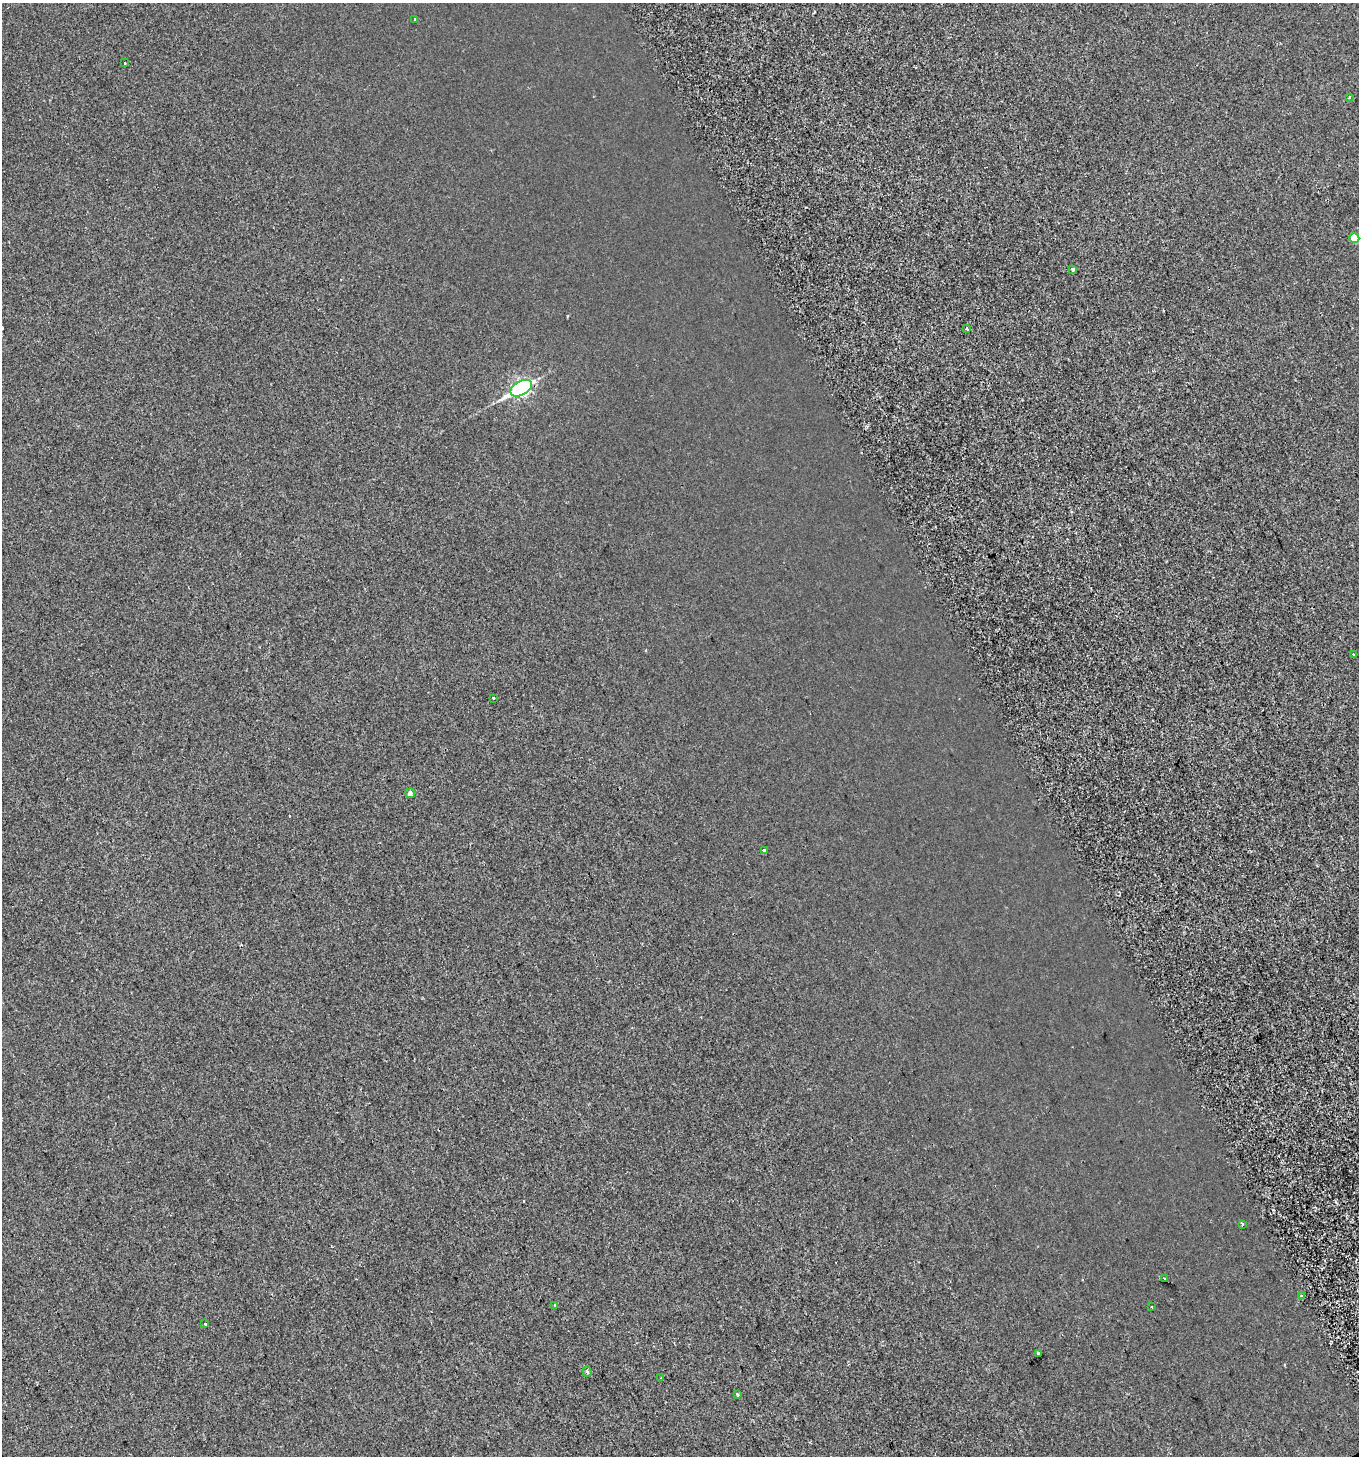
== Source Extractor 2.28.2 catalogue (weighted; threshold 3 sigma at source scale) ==
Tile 6 of 4 x 4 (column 2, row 2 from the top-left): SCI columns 1475-2831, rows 2916-4369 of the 5720 x 5827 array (HDU 1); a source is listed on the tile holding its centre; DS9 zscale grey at full resolution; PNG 1361 x 1458 px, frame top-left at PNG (2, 3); each listed source drawn as its Kron ellipse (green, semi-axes under 4 px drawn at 4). Shown black and unused: <1% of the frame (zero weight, under 2 of 3 exposures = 1% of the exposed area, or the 3 px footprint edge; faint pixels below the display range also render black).
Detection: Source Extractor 2.28.2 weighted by HDU 2 'WHT'; one run over the whole footprint, this tile lists its part. Background 1.24e-04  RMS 0.0048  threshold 0.0217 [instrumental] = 3 sigma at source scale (4.5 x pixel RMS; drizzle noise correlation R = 1.50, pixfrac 1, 0.0396/0.0396 arcsec/px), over >= 5 px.
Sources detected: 24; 3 cosmic-ray / hot-pixel residue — neither listed nor drawn; the other 21 listed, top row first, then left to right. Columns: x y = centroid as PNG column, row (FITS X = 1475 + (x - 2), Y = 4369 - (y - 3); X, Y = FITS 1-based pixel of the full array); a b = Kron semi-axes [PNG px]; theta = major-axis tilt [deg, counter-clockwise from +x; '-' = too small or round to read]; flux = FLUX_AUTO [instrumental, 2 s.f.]
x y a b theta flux
415 19 3 2 - 0.41
125 63 3 3 - 0.59
1349 97 3 2 - 0.46
1354 238 5 5 - 9.7
1073 269 3 3 - 0.99
967 328 3 2 - 1
521 388 11 7 30 130
1353 654 3 3 - 1.6
493 698 3 3 - 1.4
410 793 5 4 - 1.6
764 851 4 3 - 4.8
1242 1224 4 3 - 0.63
1164 1279 3 2 - 0.58
1301 1296 3 3 - 1.9
555 1305 4 3 - 0.68
1151 1307 3 3 - 0.68
205 1324 3 3 - 2.1
1038 1353 3 3 - 0.77
587 1371 5 4 - 0.83
661 1378 3 3 - 2.2
737 1394 3 3 - 2.2
Overlapping masked pixels (flux is a lower limit): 1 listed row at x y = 521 388